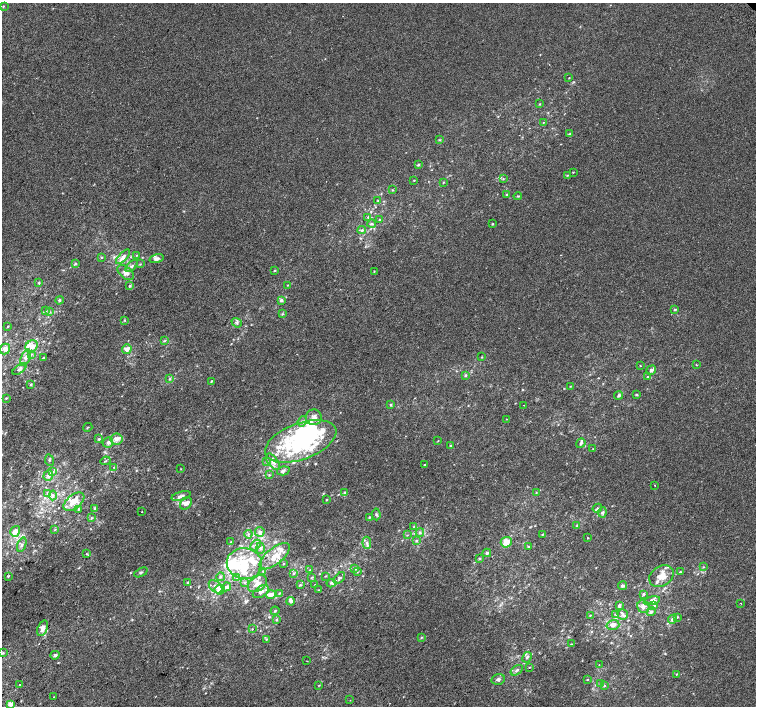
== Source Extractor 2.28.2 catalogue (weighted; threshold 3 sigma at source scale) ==
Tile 7 of 4 x 4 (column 3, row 2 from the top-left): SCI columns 3052-4558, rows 3073-4480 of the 6096 x 6079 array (HDU 1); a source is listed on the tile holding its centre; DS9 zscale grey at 2 x 2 block average (1 PNG px = mean of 2 x 2 image px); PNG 758 x 708 px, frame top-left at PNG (2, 3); each listed source drawn as its Kron ellipse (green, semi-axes under 4 px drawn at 4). Shown black and unused: <1% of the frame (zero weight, under 2 of 3 exposures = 2% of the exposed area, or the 3 px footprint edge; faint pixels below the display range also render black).
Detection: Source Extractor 2.28.2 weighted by HDU 2 'WHT'; one run over the whole footprint, this tile lists its part. Background 7.39e-04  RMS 0.0038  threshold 0.0171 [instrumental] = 3 sigma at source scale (4.5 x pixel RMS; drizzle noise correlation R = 1.50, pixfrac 1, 0.0396/0.0396 arcsec/px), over >= 5 px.
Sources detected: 239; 3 inside a brighter object's white glare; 2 cosmic-ray / hot-pixel residue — neither listed nor drawn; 37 inside a brighter listed object's ellipse — not listed separately; the other 197 listed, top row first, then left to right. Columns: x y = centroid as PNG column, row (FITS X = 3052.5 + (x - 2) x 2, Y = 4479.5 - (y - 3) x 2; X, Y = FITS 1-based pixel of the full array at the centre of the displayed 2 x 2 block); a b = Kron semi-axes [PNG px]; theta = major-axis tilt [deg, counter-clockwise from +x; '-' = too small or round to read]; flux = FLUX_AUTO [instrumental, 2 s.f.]
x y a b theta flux
3 6 3 2 - 0.65
569 78 2 2 - 0.41
540 104 3 2 - 0.49
543 123 3 2 - 0.51
570 133 3 2 - 0.65
439 140 3 3 - 0.7
418 165 4 3 - 0.98
573 172 3 2 - 0.45
568 175 3 2 - 0.43
503 179 3 2 - 0.58
414 180 3 2 - 0.5
443 182 3 2 - 0.52
392 190 3 2 - 0.51
506 195 3 3 - 0.72
518 196 4 2 - 0.69
378 200 3 3 - 0.51
368 217 3 3 - 1.1
380 220 3 3 - 1
372 224 4 3 - 1.2
492 224 3 3 - 0.58
362 230 4 4 - 1.5
137 255 2 2 - 0.44
102 257 3 3 - 0.72
123 257 9 4 46 3.4
157 259 7 4 16 3.1
75 264 4 3 - 0.79
140 264 3 2 - 0.57
132 266 7 3 46 1.9
275 270 3 3 - 0.72
374 271 3 2 - 0.41
126 273 9 5 -38 4.9
39 283 3 3 - 0.75
288 285 3 2 - 0.6
130 286 4 2 - 0.9
59 300 4 4 - 1.2
281 300 4 4 - 1.8
675 309 3 2 - 1.1
46 311 3 3 - 0.77
49 312 3 3 - 1.1
282 314 3 3 - 0.66
124 320 3 3 - 0.59
237 323 5 3 - 1.6
8 326 3 2 - 0.49
164 341 4 2 - 0.72
32 346 7 5 52 5.4
5 349 5 5 - 3.8
127 349 5 4 - 5.4
31 354 4 2 - 0.93
482 357 3 2 - 0.41
26 358 9 4 67 3.6
43 358 2 2 - 0.47
696 365 3 2 - 0.46
640 366 2 2 - 0.37
19 369 8 4 37 2
651 370 5 4 - 2.1
465 375 4 3 - 0.97
648 377 3 2 - 0.75
170 378 3 3 - 0.88
212 381 3 2 - 0.8
31 385 3 2 - 0.7
570 386 3 2 - 0.4
636 394 3 2 - 0.76
618 395 4 3 - 1.5
6 398 3 2 - 0.6
390 405 4 3 - 0.94
524 405 2 2 - 0.36
314 417 8 8 - 4.7
506 419 2 2 - 0.33
302 421 5 3 - 1.6
88 427 5 2 - 0.64
99 439 4 3 - 0.85
116 439 6 5 - 4.1
301 441 37 18 20 100
438 441 3 2 - 0.36
108 442 5 5 - 2.5
581 443 5 3 - 1.4
450 445 3 3 - 0.73
593 449 2 2 - 0.38
49 460 6 2 -80 0.72
105 461 5 2 - 0.87
267 461 3 3 - 0.9
273 462 10 5 -54 4.1
424 465 2 2 - 2
114 467 4 3 - 0.84
181 469 2 2 - 0.34
283 471 6 4 15 2.2
53 472 4 3 - 1.3
269 475 3 3 - 0.69
48 476 5 5 - 2.8
655 485 2 2 - 0.41
345 492 3 3 - 0.8
536 492 3 2 - 0.43
48 493 4 2 - 1
53 495 5 2 - 1.1
181 496 10 4 16 3.2
326 500 3 2 - 0.6
74 502 12 7 38 11
186 503 7 5 48 3.9
94 508 3 3 - 0.87
597 508 5 3 - 1.5
79 509 3 3 - 0.68
141 512 2 2 - 0.36
602 512 5 4 - 2
376 514 6 3 -85 1.1
369 517 3 3 - 0.76
92 518 4 3 - 0.8
414 526 3 2 - 0.52
577 526 3 2 - 0.63
55 530 3 2 - 0.54
15 531 6 4 57 6
260 532 5 5 - 2.6
420 532 4 2 - 1
248 534 4 3 - 1
542 534 3 2 - 0.55
407 535 3 2 - 0.47
587 538 3 2 - 0.39
416 540 4 3 - 0.98
231 542 2 2 - 0.38
506 542 5 5 - 8.8
367 543 6 3 -84 1.8
22 545 7 2 71 1.3
256 545 6 2 45 1.7
529 547 3 3 - 0.91
260 548 5 3 - 1.6
487 553 4 3 - 1.4
86 554 2 2 - 0.85
275 556 18 8 39 11
479 559 3 3 - 0.73
244 564 18 15 -11 25
283 564 3 2 - 0.5
703 567 3 2 - 0.61
355 569 4 3 - 1
310 570 3 2 - 0.65
263 571 3 2 - 0.82
141 572 7 2 27 1
357 572 3 2 - 0.58
680 572 3 3 - 0.8
293 574 3 3 - 0.86
8 576 3 2 - 0.58
325 576 3 2 - 0.52
661 576 13 10 36 11
220 577 4 3 - 1.2
237 578 4 3 - 1.1
311 578 3 2 - 0.45
339 578 7 4 45 2.2
188 582 3 2 - 1
245 582 4 3 - 1
331 583 5 4 - 1.7
257 584 10 7 35 6.4
315 584 3 2 - 0.4
300 585 4 2 - 0.68
623 586 4 3 - 1.6
216 587 8 5 -44 3.7
226 587 5 4 - 3.1
220 590 5 5 - 8.9
318 590 2 2 - 0.38
261 592 9 5 32 3.1
279 593 3 2 - 0.63
643 594 4 3 - 0.96
271 595 5 4 - 3.2
291 601 4 4 - 1.7
652 601 8 4 11 4.7
741 603 2 2 - 0.43
619 605 4 3 - 1.5
654 606 4 3 - 1.3
643 607 6 6 - 3.6
275 611 4 2 - 0.67
651 612 4 4 - 2
616 614 3 2 - 0.71
590 615 3 2 - 0.6
623 615 5 5 - 2.3
677 617 3 2 - 0.61
276 619 3 3 - 0.81
672 619 5 3 - 2
613 625 6 5 - 4.4
42 628 8 5 68 4.9
252 629 3 2 - 0.42
421 637 4 2 - 0.65
266 639 3 2 - 0.66
571 644 3 2 - 0.66
3 653 3 2 - 0.63
55 655 4 3 - 1.6
527 657 5 3 - 1.6
307 661 2 2 - 0.37
599 665 2 2 - 0.98
529 667 2 2 - 0.47
517 670 7 3 34 1.7
676 674 3 2 - 0.71
498 679 7 5 14 2.2
587 679 3 2 - 0.46
601 683 4 3 - 0.93
19 685 2 2 - 1.8
319 685 3 2 - 0.48
604 685 4 3 - 0.86
54 697 2 2 - 0.34
350 700 2 2 - 0.41
11 704 4 3 - 3.4
Diffuse or blended objects may show on this block-average render without a row.